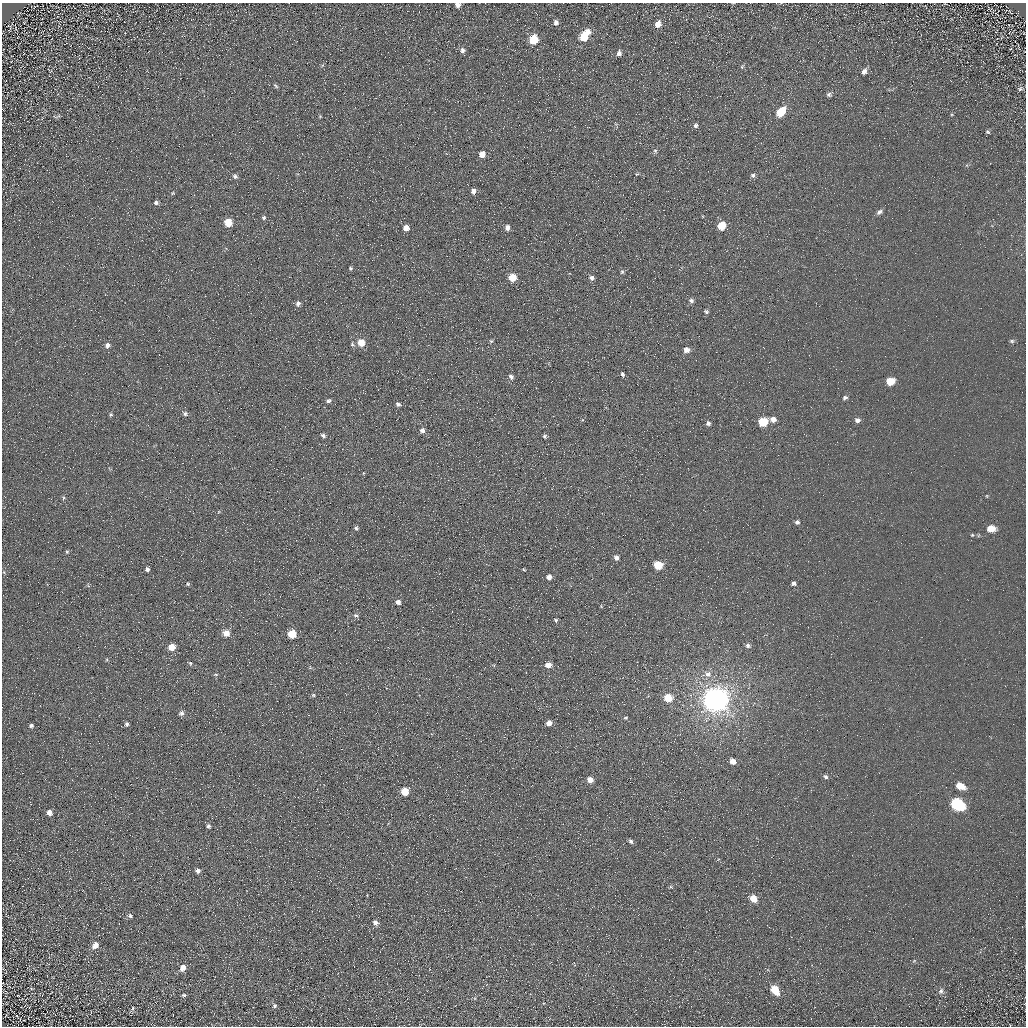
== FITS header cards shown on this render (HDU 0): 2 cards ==
NAXIS1  =                 1024 / Required FITS header
NAXIS2  =                 1024 / Required FITS header

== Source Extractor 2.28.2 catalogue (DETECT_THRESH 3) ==
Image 1024 x 1024 px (HDU 0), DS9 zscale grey, 1 PNG px = 1 image px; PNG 1028 x 1028 px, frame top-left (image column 1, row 1024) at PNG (2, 3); no overlay
Background 5.29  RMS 7.8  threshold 23.3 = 3 sigma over >= 5 px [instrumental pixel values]
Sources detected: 119; all 119 listed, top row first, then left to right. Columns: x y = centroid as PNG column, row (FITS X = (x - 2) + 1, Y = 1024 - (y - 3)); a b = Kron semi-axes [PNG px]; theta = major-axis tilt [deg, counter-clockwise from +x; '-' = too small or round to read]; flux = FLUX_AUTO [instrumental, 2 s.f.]
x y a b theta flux
458 5 5 5 - 2300
407 11 3 2 - 620
556 22 5 4 - 1700
658 24 7 5 61 4600
588 32 6 5 - 2800
584 37 7 6 - 15000
533 40 6 6 - 19000
463 50 7 6 - 1900
619 53 6 5 - 2000
742 67 5 5 - 700
864 71 7 5 51 2300
276 86 7 4 -48 840
1020 89 6 5 - 860
829 94 6 5 - 1200
781 112 8 5 51 17000
320 116 6 4 0 490
696 125 5 5 - 1200
988 132 6 5 - 820
655 151 6 5 - 950
482 154 6 5 - 4800
7 164 3 3 - 490
637 174 6 3 18 520
753 175 6 5 - 1300
235 176 7 6 - 1500
473 191 6 5 - 2800
173 193 5 4 - 600
156 202 6 5 - 1300
879 212 8 5 36 1500
264 218 5 5 - 1100
228 222 6 6 - 11000
721 226 6 5 - 17000
507 227 5 5 - 2700
406 228 5 5 - 4200
350 268 5 5 - 850
622 272 6 5 - 800
512 277 6 5 - 11000
591 278 5 5 - 1700
691 300 6 6 - 1300
298 303 7 6 - 1800
706 312 6 5 - 980
491 341 5 5 - 720
1012 341 7 5 0 1100
361 342 6 6 - 7800
352 344 7 5 -73 880
107 345 6 6 - 2100
686 350 6 5 - 3300
622 374 4 4 - 1200
511 377 7 5 -44 1400
890 381 7 5 15 10000
333 391 2 2 - 260
845 398 6 4 17 1200
329 401 7 5 19 1100
398 404 5 4 - 1200
185 413 8 6 -24 1500
111 415 5 5 - 810
773 419 6 5 - 3300
857 420 6 5 - 2000
763 422 6 6 - 21000
708 423 5 5 - 1400
422 430 6 6 - 1700
323 435 5 4 - 1300
545 436 5 4 - 870
987 496 6 3 -72 480
64 498 6 4 -77 800
797 522 5 5 - 1400
356 528 5 4 - 980
991 529 8 6 -1 6600
972 535 5 4 - 610
67 552 5 4 - 680
616 557 6 5 - 2000
658 565 6 5 - 18000
147 569 5 4 - 1600
524 570 4 3 - 450
549 577 5 5 - 2600
794 583 6 5 - 1300
188 584 5 4 - 760
398 602 6 5 - 2400
601 606 4 4 - 470
356 615 8 6 -4 1400
556 620 6 5 - 770
226 633 5 5 - 5600
292 634 6 5 - 15000
748 645 6 5 - 1300
172 647 6 5 - 7500
190 663 6 4 -75 710
548 665 5 5 - 5100
216 674 5 3 - 590
708 674 9 8 - 3000
313 695 5 5 - 660
668 698 6 6 - 12000
716 700 8 8 - 860000
181 713 7 6 - 1800
626 718 5 4 - 710
549 723 5 5 - 3500
127 724 6 5 - 1200
31 725 5 4 - 1000
733 761 6 5 - 3700
826 777 6 4 -44 1100
590 780 6 5 - 4500
960 786 9 6 -22 7200
405 791 5 5 - 13000
957 804 10 7 -29 59000
49 813 6 5 - 2900
208 826 5 4 - 1100
631 841 6 4 -58 1200
198 871 4 4 - 1900
670 887 7 4 0 590
753 898 7 6 - 7000
130 916 6 6 - 1200
375 923 6 5 - 2400
95 945 8 6 49 3700
183 968 7 6 - 3700
775 990 8 6 -55 13000
941 991 8 6 60 1500
18 995 3 2 - 300
184 995 5 4 - 880
274 1006 6 5 - 910
133 1008 5 5 - 830
17 1016 10 3 -50 630
At the frame edge (FLAGS 8, measured only in part): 1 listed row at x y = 458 5